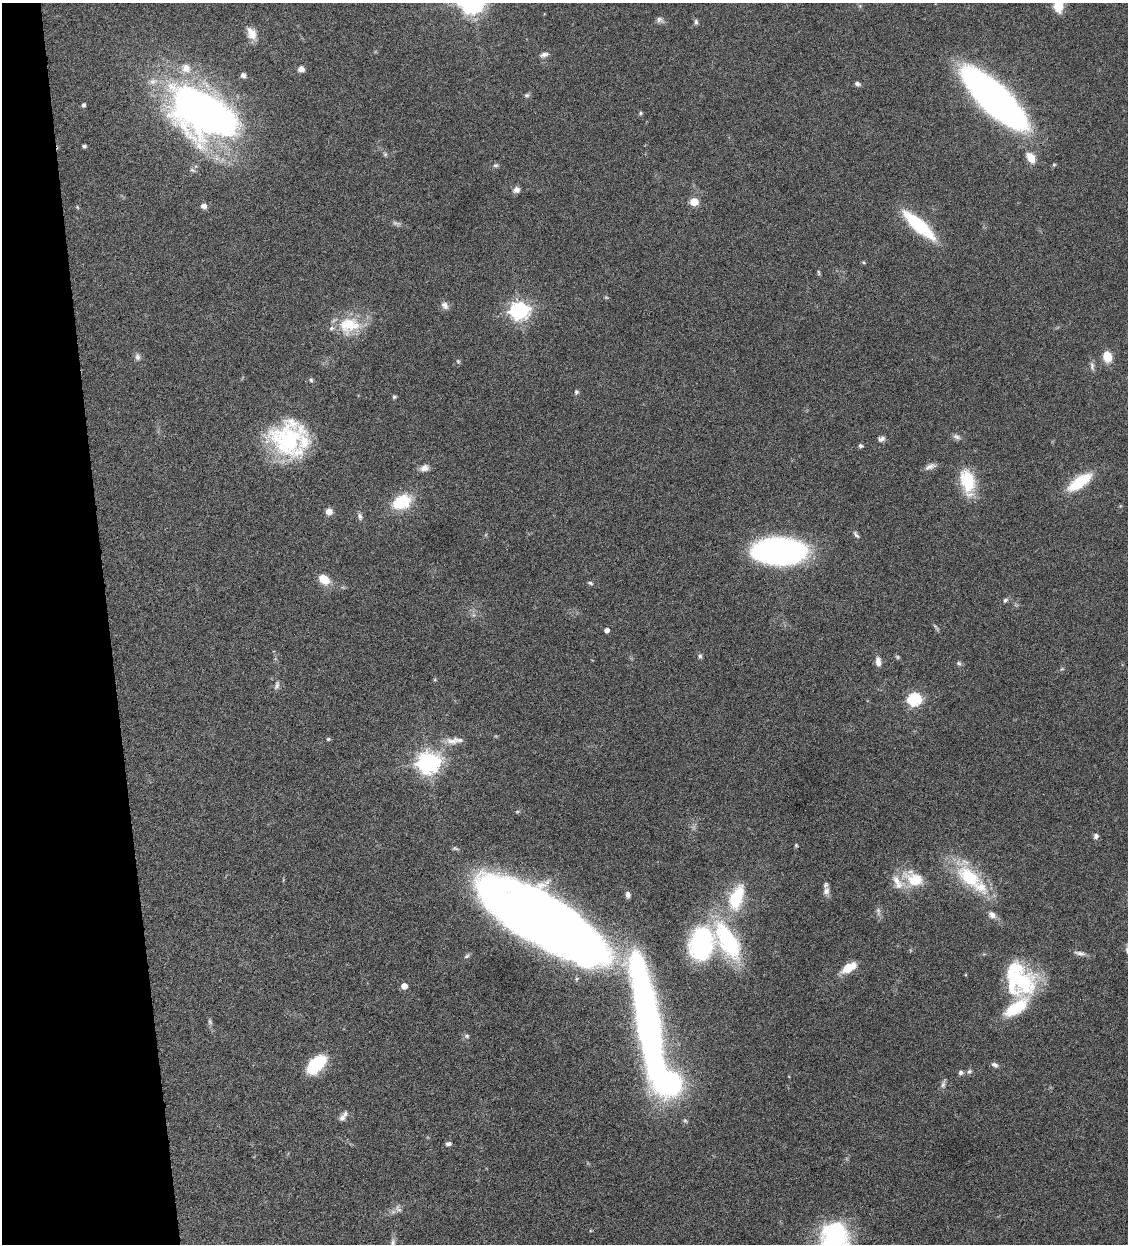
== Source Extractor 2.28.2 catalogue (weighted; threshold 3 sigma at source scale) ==
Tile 5 of 4 x 4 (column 1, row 2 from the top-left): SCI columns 263-1388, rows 2487-3728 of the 4910 x 4972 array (HDU 1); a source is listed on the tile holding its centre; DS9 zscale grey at full resolution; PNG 1130 x 1246 px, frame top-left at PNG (2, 3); no overlay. Shown black and unused: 10% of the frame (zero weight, under 4 of 8 exposures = <1% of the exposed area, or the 3 px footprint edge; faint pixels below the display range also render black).
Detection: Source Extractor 2.28.2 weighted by HDU 2 'WHT'; one run over the whole footprint, this tile lists its part. Background 0.0431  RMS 0.0036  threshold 0.0146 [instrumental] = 3 sigma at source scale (4.09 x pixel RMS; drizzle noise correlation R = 1.36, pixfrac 0.8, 0.05/0.05 arcsec/px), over >= 5 px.
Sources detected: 109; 5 too faint to see at this stretch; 2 inside a brighter object's white glare — not listed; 12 inside a brighter listed object's ellipse — not listed separately; the other 90 listed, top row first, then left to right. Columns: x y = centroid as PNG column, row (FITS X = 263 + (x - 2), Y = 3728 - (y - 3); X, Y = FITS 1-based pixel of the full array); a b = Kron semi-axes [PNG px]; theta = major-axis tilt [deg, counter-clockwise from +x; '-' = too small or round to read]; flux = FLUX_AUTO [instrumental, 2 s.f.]
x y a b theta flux
1058 6 10 8 -82 7.5
660 20 11 7 -18 1.1
696 22 8 5 86 0.69
251 33 17 11 -65 3.6
544 55 11 6 15 1.4
301 69 8 7 - 1.6
243 75 6 5 - 1.1
857 84 6 5 - 0.89
527 95 6 6 - 0.69
994 98 51 17 -44 250
84 105 5 5 - 0.62
202 112 71 43 -30 170
640 113 6 4 24 0.47
84 146 4 4 - 0.64
385 154 6 6 - 0.56
1031 158 13 9 -56 4.4
496 165 8 5 10 0.68
1054 165 5 4 - 0.43
192 170 8 5 -26 0.68
516 190 8 7 - 1.5
694 202 5 5 - 11
204 206 7 6 - 1.6
919 225 34 10 -41 26
863 262 5 4 - 0.36
818 272 8 4 -88 0.49
606 297 6 3 -19 0.39
445 305 11 8 -50 1.6
519 310 7 7 - 140
349 325 33 23 8 12
1107 356 9 7 -71 7.1
137 357 10 8 -82 1.2
458 361 7 5 -68 0.52
1092 366 14 6 -84 1.2
311 380 6 5 - 0.58
576 392 7 5 63 0.72
394 397 5 5 - 0.55
957 437 11 7 -30 1.2
881 439 9 7 15 1.1
286 440 40 39 - 38
860 446 5 4 - 0.84
930 466 15 7 21 1.7
424 468 12 8 20 2
968 482 31 15 -78 13
1079 482 32 12 35 12
402 502 16 11 27 16
329 511 7 7 - 2.3
360 516 10 7 -70 1.1
856 535 11 5 -54 0.88
780 552 40 19 -2 140
324 579 12 8 -37 5.9
590 583 8 4 -16 0.57
1005 600 7 5 44 0.7
936 627 12 3 -54 0.6
606 630 4 4 - 1.6
700 656 7 5 -63 0.68
878 662 12 7 -84 2
959 663 7 6 - 0.73
277 685 13 6 75 1.1
914 699 6 6 - 54
328 739 6 5 - 0.49
452 741 21 10 3 3.5
428 762 8 7 - 240
1096 836 7 7 - 1
796 845 5 4 - 0.44
969 877 33 18 -41 21
914 879 29 18 -27 10
826 891 11 8 79 1.6
736 897 35 17 71 17
992 915 10 8 -44 1.8
548 922 87 34 -34 470
728 941 48 20 -61 37
701 944 33 24 75 43
1080 953 17 6 -11 1.5
467 956 8 6 34 0.72
849 968 16 8 30 6.6
1022 981 36 32 15 22
404 986 5 4 - 3.5
647 1020 138 21 -80 180
210 1022 8 5 -74 0.69
467 1036 7 5 -14 0.68
316 1064 22 12 46 16
995 1065 10 6 -26 1.1
969 1071 8 6 37 0.79
961 1073 6 6 - 0.89
943 1084 11 6 72 1.1
343 1116 16 7 56 1.7
448 1144 6 4 4 0.97
398 1208 12 8 -53 1.4
835 1238 40 32 81 40
393 1243 16 7 89 1.6
Isophote crosses this tile's border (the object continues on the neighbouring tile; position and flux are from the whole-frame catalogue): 3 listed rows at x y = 1058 6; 835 1238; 393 1243